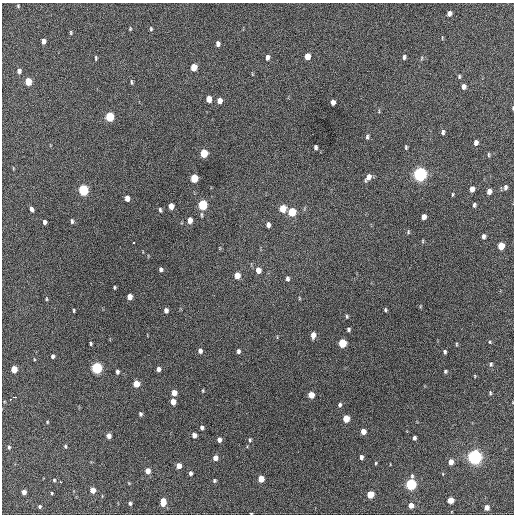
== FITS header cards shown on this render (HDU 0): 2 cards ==
NAXIS1  =                  512 / Axis length
NAXIS2  =                  512 / Axis length

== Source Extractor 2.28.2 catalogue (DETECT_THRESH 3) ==
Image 512 x 512 px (HDU 0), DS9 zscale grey, 1 PNG px = 1 image px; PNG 516 x 516 px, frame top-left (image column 1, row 512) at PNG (2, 3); no overlay
Background 697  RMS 19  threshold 57.7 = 3 sigma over >= 5 px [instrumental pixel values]
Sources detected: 130; all 130 listed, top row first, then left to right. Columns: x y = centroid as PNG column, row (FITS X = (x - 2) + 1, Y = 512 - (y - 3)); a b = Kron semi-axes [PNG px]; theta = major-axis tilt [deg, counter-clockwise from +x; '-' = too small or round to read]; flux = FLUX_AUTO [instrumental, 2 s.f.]
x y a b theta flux
18 6 5 4 - 1500
449 13 5 4 - 5600
130 29 4 3 - 1200
151 29 5 4 - 1700
71 33 6 3 -85 1500
44 41 5 4 - 7000
218 44 5 4 - 4300
307 56 5 4 - 15000
267 57 6 4 81 4700
404 57 6 4 89 2800
96 58 5 3 - 1700
422 58 6 4 87 1300
194 67 6 5 - 22000
19 71 5 4 - 4500
459 76 5 3 - 1700
28 81 5 4 - 29000
131 82 6 4 87 1900
463 87 5 4 - 6300
209 99 5 4 - 14000
219 101 5 4 - 9500
333 102 5 4 - 5500
513 108 4 2 - 830
110 117 6 5 - 68000
443 132 6 4 85 2900
367 137 6 3 89 2500
476 143 5 4 - 5500
315 147 5 3 - 3100
406 147 5 3 - 1600
204 153 6 5 - 38000
488 155 6 3 90 1500
420 174 6 5 - 390000
368 177 8 5 58 8200
194 178 6 5 - 40000
505 187 6 4 79 3300
472 189 5 4 - 8900
83 190 6 5 - 120000
489 191 5 4 - 7100
452 194 5 3 - 1200
127 198 5 4 - 8700
203 205 6 5 - 92000
474 205 4 3 - 2400
171 206 5 4 - 11000
283 208 6 5 - 25000
31 209 5 3 - 4100
160 210 6 3 -81 2100
292 212 6 5 - 45000
424 217 5 4 - 8100
190 220 6 4 -90 8800
72 221 6 4 -83 2400
45 222 4 4 - 4300
268 225 5 4 - 4600
408 232 5 4 - 1500
483 236 5 3 - 3500
423 241 5 3 - 1200
133 243 3 3 - 9100
501 246 5 5 - 26000
161 269 4 4 - 3000
258 270 6 5 - 12000
237 275 5 4 - 13000
287 279 5 4 - 2800
114 287 3 3 - 1500
129 297 5 4 - 11000
299 298 5 3 - 1000
46 299 5 3 - 1300
74 310 4 2 - 1300
166 310 5 4 - 4600
385 310 4 3 - 1800
347 316 5 3 - 1700
348 329 4 3 - 2600
313 335 6 4 87 8500
490 342 4 4 - 1100
342 343 5 5 - 45000
91 344 3 3 - 1900
456 344 6 3 83 1300
200 351 6 5 - 5000
238 351 5 4 - 3200
445 352 4 3 - 2200
53 356 4 3 - 2800
491 364 5 4 - 2000
97 368 6 5 - 160000
14 369 5 4 - 21000
158 369 4 4 - 6000
445 371 4 3 - 1800
117 372 5 4 - 2900
475 376 4 2 - 950
136 384 5 4 - 21000
203 391 4 3 - 1200
174 393 5 4 - 13000
490 393 4 3 - 1600
311 395 5 4 - 19000
15 397 3 2 - 10000
11 399 3 3 - 13000
173 402 5 4 - 13000
340 405 5 4 - 2500
140 414 5 4 - 2500
346 419 5 4 - 27000
47 422 4 3 - 1100
202 427 4 4 - 3300
363 431 5 4 - 12000
194 435 5 4 - 7400
109 436 5 4 - 7000
414 438 4 3 - 3200
219 440 5 4 - 4800
250 440 5 4 - 1800
65 446 5 4 - 1800
9 447 5 4 - 2000
361 457 4 4 - 4200
475 457 6 5 - 480000
215 458 5 5 - 7100
451 462 5 4 - 9000
376 463 4 3 - 1300
179 466 5 4 - 12000
148 471 5 4 - 12000
190 473 5 4 - 3300
261 479 5 4 - 21000
54 480 4 4 - 1400
214 480 5 5 - 2100
61 482 3 2 - 2400
411 484 6 5 - 160000
93 490 5 4 - 15000
24 492 4 4 - 7200
52 493 3 3 - 1200
370 494 5 5 - 29000
450 500 5 5 - 17000
163 502 7 5 87 16000
130 503 4 3 - 2400
411 505 4 4 - 10000
39 506 3 3 - 2000
486 507 4 4 - 9400
251 513 3 2 - 1100
At the frame edge (FLAGS 8, measured only in part): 2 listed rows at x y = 513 108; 251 513